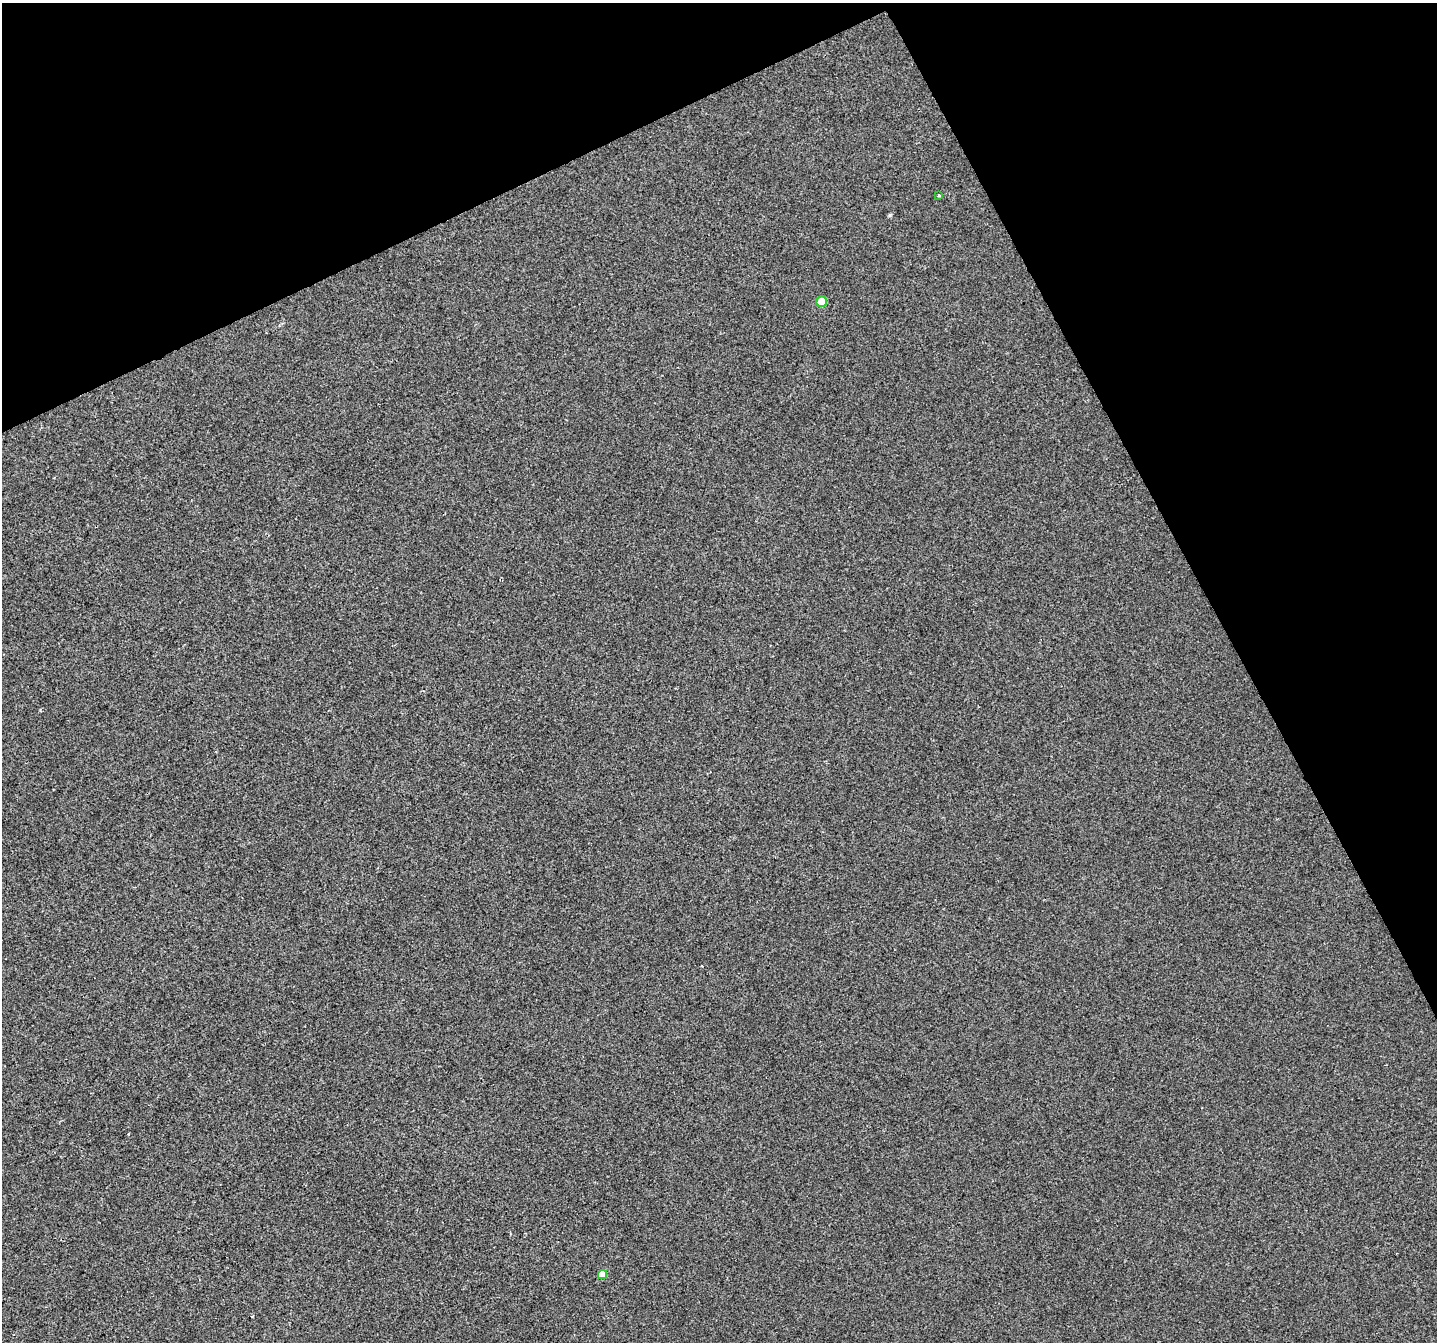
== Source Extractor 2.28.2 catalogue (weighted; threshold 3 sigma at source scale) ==
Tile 3 of 4 x 4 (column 3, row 1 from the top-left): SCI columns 2871-4305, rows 4179-5518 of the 5739 x 5615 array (HDU 1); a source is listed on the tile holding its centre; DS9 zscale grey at full resolution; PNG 1439 x 1344 px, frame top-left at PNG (2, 3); each listed source drawn as its Kron ellipse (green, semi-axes under 4 px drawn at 4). Shown black and unused: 25% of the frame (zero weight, under 2 of 3 exposures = <1% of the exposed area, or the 3 px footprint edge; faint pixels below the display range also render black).
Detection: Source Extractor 2.28.2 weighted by HDU 2 'WHT'; one run over the whole footprint, this tile lists its part. Background -3.60e-04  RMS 0.0041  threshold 0.0186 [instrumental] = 3 sigma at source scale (4.5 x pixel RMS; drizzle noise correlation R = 1.50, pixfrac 1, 0.0396/0.0396 arcsec/px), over >= 5 px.
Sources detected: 4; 1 cosmic-ray / hot-pixel residue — neither listed nor drawn; the other 3 listed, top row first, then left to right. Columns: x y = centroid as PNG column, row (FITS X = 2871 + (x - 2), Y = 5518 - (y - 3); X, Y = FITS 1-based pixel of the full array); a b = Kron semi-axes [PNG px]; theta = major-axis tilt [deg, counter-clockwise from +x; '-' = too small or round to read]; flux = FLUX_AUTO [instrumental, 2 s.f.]
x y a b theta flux
939 196 3 3 - 0.69
822 302 5 5 - 9.2
602 1275 5 4 - 6.7